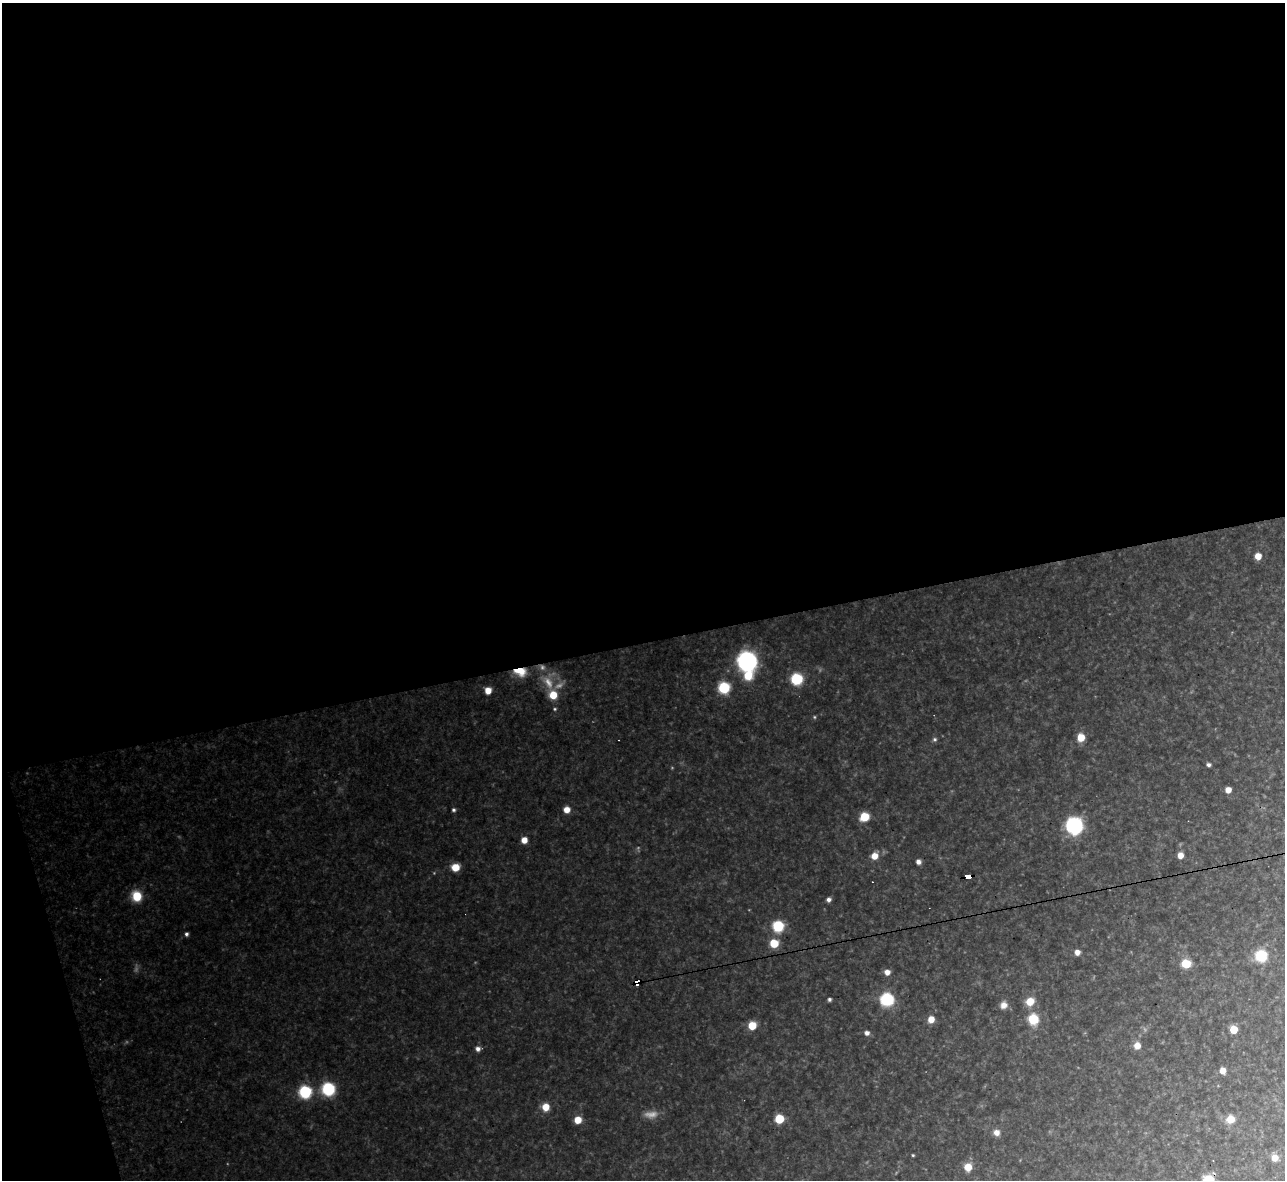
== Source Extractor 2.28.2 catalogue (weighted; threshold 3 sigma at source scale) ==
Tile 1 of 4 x 4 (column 1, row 1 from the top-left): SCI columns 1-1283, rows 3678-4855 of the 5133 x 5115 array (HDU 1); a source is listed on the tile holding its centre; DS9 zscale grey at full resolution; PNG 1287 x 1182 px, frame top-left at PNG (2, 3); no overlay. Shown black and unused: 56% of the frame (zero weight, under 3 of 4 exposures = <1% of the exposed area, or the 3 px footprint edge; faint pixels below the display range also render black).
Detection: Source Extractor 2.28.2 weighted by HDU 2 'WHT'; one run over the whole footprint, this tile lists its part. Background 0.319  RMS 0.019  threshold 0.0871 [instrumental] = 3 sigma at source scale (4.5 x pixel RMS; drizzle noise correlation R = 1.50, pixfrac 1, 0.05/0.05 arcsec/px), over >= 5 px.
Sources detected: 61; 6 too faint to see at this stretch — not listed; the other 55 listed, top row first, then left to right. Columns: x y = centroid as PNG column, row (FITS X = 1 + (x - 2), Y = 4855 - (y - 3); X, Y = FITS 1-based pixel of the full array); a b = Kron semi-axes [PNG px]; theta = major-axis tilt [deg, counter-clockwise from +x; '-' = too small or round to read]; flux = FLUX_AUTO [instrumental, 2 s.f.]
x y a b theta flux
1258 556 6 5 - 20
747 661 10 10 - 480
520 671 15 9 -7 34
748 676 9 9 - 35
797 679 7 7 - 120
724 688 7 7 - 110
488 690 6 6 - 20
553 695 8 7 - 35
1081 737 7 6 - 29
935 739 6 5 - 3.4
1208 765 4 4 - 4.6
1228 790 5 5 - 13
453 810 5 4 - 3.4
567 810 6 6 - 17
864 817 7 6 - 47
1074 825 11 11 - 200
524 840 5 5 - 17
1180 855 5 5 - 14
874 856 7 6 - 19
918 862 5 5 - 7.3
455 867 7 6 - 31
968 876 6 4 6 100
137 896 9 8 - 51
829 900 5 5 - 6
778 926 7 7 - 100
186 934 5 4 - 4.7
774 943 7 6 - 46
1077 952 5 5 - 11
1261 956 7 7 - 110
1186 964 6 6 - 55
887 972 6 6 - 11
636 982 6 4 16 190
829 999 4 4 - 3.8
887 999 7 7 - 190
1030 1001 8 7 - 28
1004 1005 9 8 - 12
931 1019 6 5 - 19
1033 1019 8 7 - 61
752 1025 6 6 - 45
1234 1030 5 5 - 58
867 1033 5 4 - 8.1
1137 1045 7 6 - 16
478 1049 6 5 - 7.3
1223 1071 6 5 - 14
328 1089 9 9 - 110
305 1092 7 7 - 150
546 1107 7 6 - 27
779 1119 6 6 - 61
1231 1119 7 7 - 27
578 1120 6 6 - 26
997 1132 7 7 - 11
913 1155 3 3 - 1.9
1275 1158 6 6 - 17
968 1167 6 6 - 29
1209 1180 7 7 - 69
Overlapping masked pixels (flux is a lower limit): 4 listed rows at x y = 520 671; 968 876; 636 982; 1209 1180
Isophote crosses this tile's border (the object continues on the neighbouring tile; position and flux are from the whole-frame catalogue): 1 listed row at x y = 1209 1180